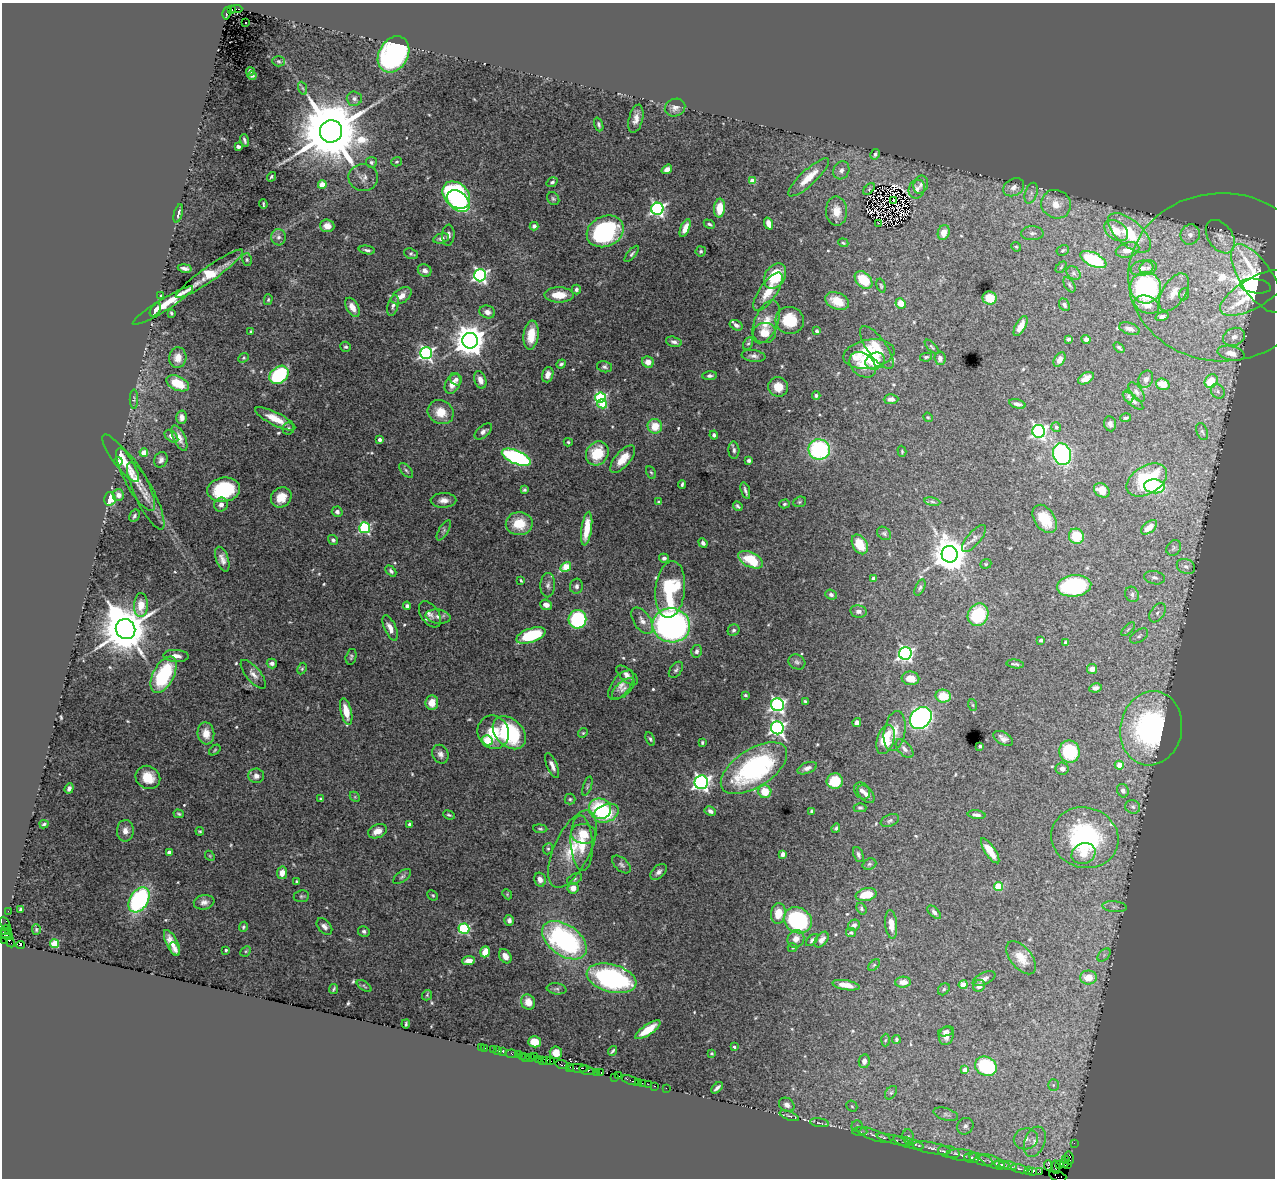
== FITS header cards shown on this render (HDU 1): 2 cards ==
NAXIS1  =                 1273
NAXIS2  =                 1176

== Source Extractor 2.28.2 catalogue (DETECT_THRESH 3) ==
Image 1273 x 1176 px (HDU 1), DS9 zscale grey, 1 PNG px = 1 image px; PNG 1277 x 1180 px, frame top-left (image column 1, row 1176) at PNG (2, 3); each listed source drawn as its Kron ellipse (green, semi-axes under 4 px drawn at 4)
Background 2.67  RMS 0.041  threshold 0.123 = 3 sigma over >= 5 px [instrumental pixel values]
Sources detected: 573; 4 with non-positive FLUX_AUTO (blend fragments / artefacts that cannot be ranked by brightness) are neither listed nor drawn; of the other 569, the 500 brightest by FLUX_AUTO listed and drawn (69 fainter detections omitted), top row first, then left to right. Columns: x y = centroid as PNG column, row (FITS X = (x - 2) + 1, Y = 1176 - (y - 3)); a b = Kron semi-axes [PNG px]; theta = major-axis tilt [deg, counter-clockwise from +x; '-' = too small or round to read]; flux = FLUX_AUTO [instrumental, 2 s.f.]
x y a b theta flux
231 9 3 2 - 220
236 9 6 2 0 460
227 13 6 3 77 530
246 22 3 2 - 16
393 54 19 14 60 590
279 61 6 5 - 4.4
250 71 4 3 - 8.4
252 76 4 3 - 4
302 88 7 4 -69 4.6
354 99 7 7 - 10
675 108 10 8 24 14
636 119 14 7 76 19
599 124 7 4 -70 6.2
331 131 11 11 - 33000
244 140 6 3 -73 5.3
238 147 4 3 - 8.2
875 154 5 4 - 6.6
371 162 5 5 - 6.3
397 162 5 4 - 3.7
667 169 6 4 36 14
841 170 9 7 63 14
271 177 5 4 - 4.7
809 177 27 7 43 57
363 178 15 13 -3 23
753 181 4 4 - 43
552 182 6 4 34 5.5
322 184 4 4 - 62
921 185 9 7 70 11
1014 187 11 8 29 20
869 189 7 4 47 3.5
917 189 9 8 - 14
1031 193 11 6 72 13
456 195 16 11 -44 510
553 199 7 5 -53 5.6
458 201 13 9 -44 520
893 201 3 2 - 6
263 204 5 2 - 3.8
1056 204 15 14 - 58
720 208 9 5 85 45
657 209 6 6 - 700
836 211 14 10 -88 36
178 213 9 3 74 8.3
878 223 3 2 - 3.9
709 224 6 4 -27 5.7
769 224 6 4 -69 25
327 226 7 6 - 18
534 226 4 4 - 8.6
685 228 9 4 67 18
605 231 19 15 25 400
1116 231 13 9 -36 49
944 232 7 5 72 27
1032 233 11 7 0 13
1129 233 26 12 -41 130
448 235 10 6 86 10
1190 235 10 9 - 25
279 237 8 7 - 12
1220 237 18 12 -55 34
441 238 8 5 15 9.2
843 243 5 4 - 3.5
1016 247 5 4 - 3.4
367 250 8 3 -9 6.8
1063 250 6 5 - 5.2
1128 250 12 7 16 28
701 251 5 5 - 5
411 254 7 5 -22 5.4
632 254 10 4 49 5.7
1093 259 14 6 -26 180
247 260 6 5 - 5.1
1061 267 6 4 46 3.8
185 268 7 3 -11 11
1142 268 11 7 10 18
1148 268 9 7 22 12
425 270 7 6 - 11
1073 273 8 6 -38 7.6
209 274 41 7 35 87
480 275 6 6 - 690
775 276 14 10 59 110
1222 277 94 84 -1 610
1257 278 39 16 -56 140
863 280 10 7 -45 85
1069 285 8 4 -57 4.9
881 286 7 4 -74 4.4
1255 286 15 7 -8 91
1146 288 16 15 - 430
576 289 5 4 - 7.9
768 292 22 8 56 49
1174 292 21 11 57 41
1254 293 38 14 30 130
1184 294 6 5 - 5.2
161 295 3 2 - 3.4
559 295 14 7 -1 47
402 296 11 7 35 25
990 298 7 6 - 46
268 300 5 4 - 3.8
837 301 12 8 -23 50
901 303 5 5 - 42
1064 305 7 5 -59 7
1147 305 13 8 -20 27
163 306 35 6 31 57
393 306 11 5 73 9.7
352 307 10 6 -61 22
155 310 7 4 56 12
487 312 8 6 -18 16
171 313 4 3 - 4.4
1162 317 6 4 16 11
790 320 14 13 - 98
766 322 22 11 68 49
736 325 7 5 -30 9.7
1021 326 11 5 61 27
1129 329 10 5 -19 12
817 331 4 4 - 5.2
251 332 4 3 - 3.6
764 333 12 10 2 40
531 335 15 7 83 52
1234 337 11 8 23 21
1068 339 4 3 - 5.2
1086 339 5 4 - 9.9
470 341 8 7 - 5000
674 342 8 5 -14 9.6
748 343 6 4 60 5.2
346 347 5 5 - 4.9
877 347 25 9 -54 47
932 347 9 3 -45 3.8
1119 347 6 4 -42 5.1
426 353 6 6 - 670
1231 353 14 7 -13 25
869 354 26 14 10 150
753 356 12 6 -7 11
926 357 6 4 9 6.1
178 358 10 8 86 25
244 358 6 4 41 4.1
940 358 7 5 -83 12
1060 359 8 5 59 13
875 361 10 8 28 47
648 362 6 5 - 19
561 364 5 4 - 6.4
863 365 15 11 -42 41
604 367 8 5 -13 6.3
279 375 10 8 41 240
548 375 8 5 73 17
710 376 7 4 3 6.8
1086 378 8 5 31 17
456 379 6 5 - 9
1146 379 9 7 62 10
480 380 9 5 -71 18
1211 381 7 6 - 80
178 383 12 7 -25 73
453 384 10 7 62 28
1163 384 7 5 -20 37
778 387 10 9 - 39
1218 391 8 6 -50 9.4
1136 392 11 5 -53 9.6
816 395 4 3 - 4.6
1128 396 6 5 - 5
601 397 5 5 - 290
134 399 9 4 89 4.9
891 399 7 5 3 13
1133 401 12 5 -40 9.9
602 404 5 4 - 73
1017 404 8 4 -15 10
441 412 13 11 -30 47
182 417 7 5 -86 13
928 417 5 4 - 3.2
1126 418 5 3 - 3.9
275 419 22 6 -27 46
1110 424 7 6 - 10
655 426 7 7 - 53
1056 427 5 4 - 6.6
288 428 6 6 - 5.4
1039 431 6 6 - 660
483 432 10 5 40 11
1202 432 9 5 -71 6.9
714 435 4 4 - 6.9
171 436 8 5 -42 11
179 438 14 6 -64 19
380 440 4 3 - 10
568 442 4 4 - 3.8
819 449 11 10 - 310
734 450 8 5 -87 7.8
902 451 6 4 -73 3.2
144 453 4 4 - 49
597 453 12 10 54 96
1062 454 11 9 -72 490
516 457 15 6 -23 480
121 458 29 8 -54 42
623 459 17 7 49 41
161 460 8 6 64 11
749 461 4 4 - 6.6
118 462 4 4 - 7
406 470 9 4 -48 6.1
651 472 6 4 -61 3.9
136 480 35 10 -61 48
1147 480 22 14 32 230
682 484 4 3 - 4.8
1154 486 10 7 -4 120
224 490 16 12 8 190
524 490 4 4 - 4.9
1102 490 8 6 -39 28
745 491 9 3 -72 7.5
118 495 6 5 - 17
146 496 37 9 -64 42
281 497 11 9 42 36
110 499 6 6 - 53
443 500 13 7 2 18
659 502 3 3 - 5.2
800 502 6 5 - 4.7
932 502 8 4 -9 5.7
784 504 5 4 - 4.4
221 505 7 6 - 13
738 506 5 3 - 5.5
337 512 5 5 - 7.8
134 516 6 4 60 6.5
1045 519 15 10 -56 73
519 524 13 11 3 73
1149 527 9 5 40 30
365 528 5 5 - 330
587 529 17 5 82 62
444 530 11 4 59 7.2
884 533 7 6 - 6
1076 536 8 7 - 76
974 538 17 6 50 16
333 540 5 4 - 6.7
703 543 5 4 - 9.2
860 544 10 7 -60 62
1174 548 8 6 55 8.5
950 554 8 8 - 6800
664 558 5 4 - 7.1
222 559 13 6 -71 17
751 560 13 7 -26 100
986 564 6 4 21 3.6
1186 566 9 7 -24 13
566 567 6 4 33 93
391 571 6 4 -47 7.1
874 578 4 4 - 18
1155 578 10 6 -12 11
521 580 4 2 - 3.6
548 585 12 7 89 13
576 586 7 6 - 9.1
1074 586 17 10 6 310
920 588 9 4 65 6
670 590 28 14 84 230
1132 594 8 6 -62 9.1
831 595 6 5 - 7.4
141 605 12 7 89 39
546 605 6 5 - 18
407 606 4 4 - 8.3
859 611 8 6 -10 9.5
1157 613 10 6 55 14
430 614 14 8 -56 16
978 615 11 10 - 160
438 617 12 7 -9 16
577 619 9 9 - 270
642 621 15 8 -56 20
671 625 19 17 -13 880
390 628 14 5 -65 22
125 629 10 9 - 15000
1128 629 9 3 45 4.6
733 630 6 5 - 6.2
531 635 15 7 19 150
1139 636 10 6 35 9
1041 640 3 3 - 4.8
1066 642 4 3 - 4.2
697 651 6 5 - 8.2
905 653 6 6 - 760
176 656 12 6 -3 25
351 657 8 5 76 5.6
797 662 9 7 -27 7.9
272 663 5 4 - 8.5
1015 664 9 3 -8 5.6
302 669 6 4 63 3.7
1092 669 5 5 - 16
676 670 9 5 52 6.3
253 674 17 7 -50 19
164 675 20 10 62 250
627 675 13 6 -41 15
910 678 9 6 -8 32
621 685 17 9 52 20
1095 688 6 4 9 10
623 689 14 7 41 14
745 695 3 3 - 3.6
943 696 8 6 -9 58
805 701 4 3 - 3.8
432 703 7 6 - 24
777 705 6 6 - 750
973 705 6 4 -70 3.4
346 711 13 5 -76 44
921 718 12 10 47 880
857 723 4 4 - 19
777 728 6 6 - 760
1151 728 37 31 78 520
895 731 20 10 80 37
493 732 17 15 -60 72
206 733 11 8 -82 36
509 733 19 13 -44 250
583 733 5 4 - 3.7
1003 738 11 6 -31 13
650 739 7 4 -64 5.2
487 740 5 5 - 82
885 740 15 8 71 100
702 742 3 3 - 3.6
980 746 3 3 - 5.3
904 749 11 6 -48 13
215 750 7 4 38 3.5
1069 752 11 10 - 170
440 754 10 8 -68 13
552 765 13 5 -67 15
1119 765 4 4 - 46
754 768 37 19 33 510
807 768 10 5 21 13
1062 769 6 6 - 13
256 776 8 7 - 13
148 777 13 11 -32 55
835 781 8 7 - 77
701 782 7 6 - 1000
587 786 10 4 71 5.1
69 788 5 4 - 7.6
862 791 9 7 -51 13
1123 791 7 5 -68 9.3
765 792 6 6 - 63
866 794 10 6 -47 16
355 797 6 4 -46 3.3
320 799 3 3 - 3.2
570 799 5 5 - 4.8
1133 807 7 6 - 8
860 808 6 4 0 4.5
600 809 11 10 - 170
710 811 6 4 -30 10
811 811 4 3 - 3.8
606 813 13 9 22 130
179 814 5 4 - 4.2
449 815 6 3 -22 4.5
976 815 9 4 -6 9.6
890 820 10 5 23 8.1
44 824 4 3 - 3.9
409 824 3 3 - 4.2
836 828 5 3 - 5.3
540 829 7 4 -5 4.5
125 831 11 8 88 20
200 831 4 4 - 3.8
377 831 10 6 23 23
584 834 13 9 -9 52
1085 838 34 30 -17 370
582 843 27 11 -87 66
548 849 6 4 68 4.2
572 849 42 18 64 110
990 851 14 5 -56 39
169 852 4 4 - 15
783 854 4 4 - 14
1083 854 12 10 25 35
858 855 8 5 -69 7.1
210 856 5 4 - 3.3
869 864 7 5 20 5.8
621 865 11 6 -42 9.1
659 872 9 6 45 10
282 873 6 5 - 26
402 877 10 5 37 7.6
575 879 8 5 29 5.6
540 880 7 5 -76 16
297 881 3 3 - 3.6
998 886 4 4 - 100
573 888 5 5 - 27
507 894 6 4 -48 3.3
433 895 6 4 -44 3.9
866 895 10 6 13 52
301 896 8 6 6 5.3
139 900 14 9 58 380
204 902 10 7 10 13
1114 907 12 5 -5 12
21 909 4 3 - 5.7
861 909 6 4 -55 4.7
8 911 2 2 - 28
934 912 8 4 -44 8.7
778 913 10 7 82 49
509 920 5 4 - 8.4
798 920 14 12 -32 350
5 924 7 4 -62 220
891 924 14 6 -84 32
854 925 6 5 - 8.6
243 927 5 4 - 4.8
324 927 9 6 -48 12
464 929 5 5 - 300
5 930 5 3 - 280
36 930 5 4 - 3.8
364 931 6 5 - 6.9
9 932 3 2 - 91
851 933 5 4 - 4.8
6 935 7 4 -27 170
796 939 9 8 - 21
5 940 3 2 - 280
564 940 25 15 -35 550
812 940 7 4 45 6.4
822 940 9 5 53 16
10 942 5 3 - 140
172 943 14 5 -63 28
54 944 4 4 - 110
20 945 4 3 - 1900
793 948 5 3 - 3.3
175 949 7 4 -67 11
226 950 3 3 - 4
246 951 6 4 44 4.4
485 952 5 4 - 40
1104 955 8 5 46 7.7
505 956 7 5 -56 17
1021 958 19 10 -51 42
469 961 6 4 6 24
874 965 7 4 44 4.4
1088 977 8 7 - 54
612 978 25 14 -15 530
984 979 12 6 25 13
903 982 8 5 3 22
846 985 13 5 -10 30
963 985 4 4 - 53
364 986 8 3 -36 3.5
979 986 6 5 - 14
334 989 5 2 - 3.6
557 989 10 5 -7 6.9
944 989 6 5 - 5.4
427 995 5 4 - 3.4
528 1002 8 7 - 30
406 1024 4 3 - 3.8
648 1030 15 5 34 53
946 1031 8 4 16 5.8
946 1036 9 7 75 16
896 1039 4 4 - 4
885 1040 6 4 87 3.4
535 1042 6 5 - 54
481 1047 2 2 - 72
734 1047 3 3 - 4.3
485 1048 2 2 - 36
493 1049 2 2 - 210
498 1051 3 2 - 210
503 1051 3 3 - 600
613 1051 5 2 - 4.1
556 1053 6 6 - 28
711 1053 3 3 - 3.3
512 1054 6 3 -9 360
518 1055 4 3 - 310
522 1056 2 2 - 330
526 1057 3 2 - 330
530 1057 3 2 - 570
534 1057 3 2 - 170
538 1059 3 2 - 340
542 1060 3 2 - 280
546 1060 3 3 - 310
550 1061 3 2 - 87
864 1061 7 5 80 14
562 1065 7 3 -16 1000
986 1066 11 9 -29 200
570 1067 2 2 - 68
578 1068 10 3 -3 2000
587 1070 8 3 -13 1200
965 1070 4 4 - 30
596 1072 4 3 - 510
601 1073 3 2 - 250
619 1076 2 2 - 58
614 1077 3 2 - 290
630 1080 9 3 -20 720
638 1082 2 2 - 190
642 1083 2 2 - 330
648 1084 2 2 - 160
1053 1085 5 5 - 4.7
654 1086 3 2 - 450
666 1088 2 2 - 140
717 1088 7 3 43 7.7
891 1093 7 5 53 6.7
787 1105 8 6 -33 13
852 1106 6 5 - 4.4
946 1114 12 6 -17 9.7
789 1116 10 3 -21 5.1
819 1123 9 3 -9 4.4
857 1126 5 5 - 5
965 1126 8 7 - 11
860 1132 8 3 0 4.7
874 1135 18 5 -20 14
908 1137 7 5 -85 7.5
1026 1139 12 10 10 26
894 1140 18 3 -15 9
1035 1142 16 10 69 31
908 1143 16 5 -17 12
1074 1143 2 2 - 55
932 1148 19 5 -10 21
949 1152 11 6 -13 13
962 1155 15 6 -6 14
971 1157 7 5 1 6.6
1069 1158 6 3 -77 440
981 1160 12 5 -18 8.9
1066 1160 4 2 - 72
992 1162 13 6 -23 12
1064 1163 4 2 - 25
1060 1164 3 2 - 31
1068 1164 2 2 - 32
1002 1165 7 4 -9 7.3
1048 1165 5 3 - 14
1008 1166 9 3 -11 6.9
1055 1167 7 3 -82 47
1019 1169 8 3 -14 6
1029 1171 3 3 - 120
1033 1172 3 2 - 97
1040 1172 4 2 - 130
1058 1176 9 5 -18 73
At the frame edge (FLAGS 8, measured only in part): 1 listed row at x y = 1058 1176
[69 fainter detections neither listed nor drawn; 4 non-positive-flux detections neither listed nor drawn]